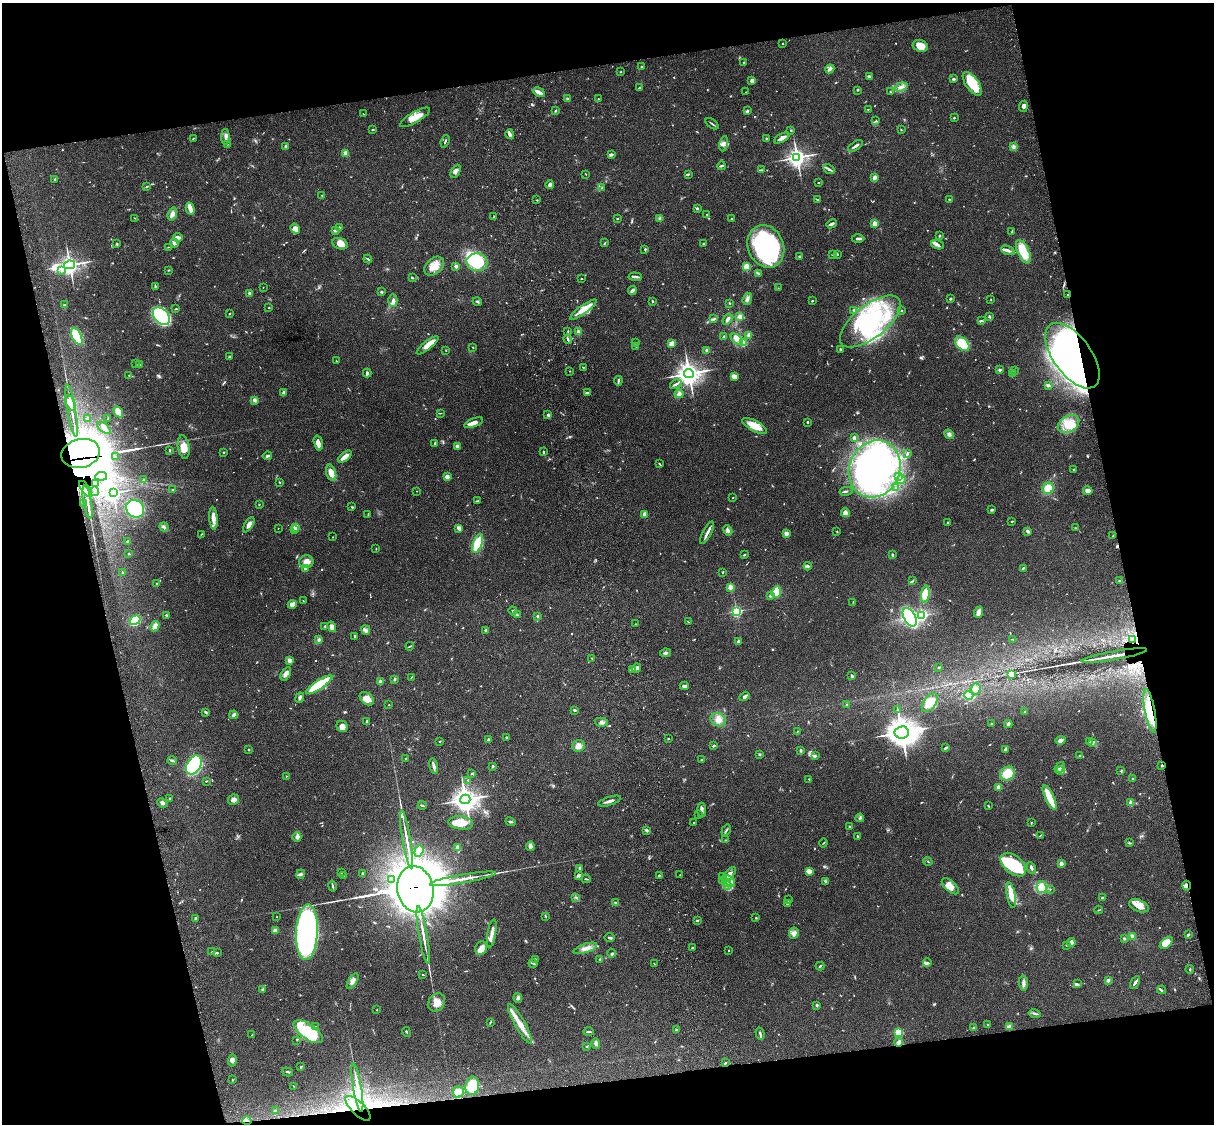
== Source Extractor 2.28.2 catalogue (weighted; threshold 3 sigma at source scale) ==
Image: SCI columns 121-4968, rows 277-4763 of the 5087 x 4926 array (HDU 1 of 3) = the unmasked area's bounding box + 8 px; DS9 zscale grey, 4 x 4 block average (1 PNG px = mean of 4 x 4 image px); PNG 1216 x 1126 px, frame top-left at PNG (2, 3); each listed source drawn as its Kron ellipse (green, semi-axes under 4 px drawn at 4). Shown black and unused: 26% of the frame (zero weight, under 3 of 4 exposures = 6% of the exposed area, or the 3 px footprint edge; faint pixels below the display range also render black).
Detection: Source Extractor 2.28.2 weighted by HDU 2 'WHT'. Background 0.099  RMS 0.0063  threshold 0.0285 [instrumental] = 3 sigma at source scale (4.5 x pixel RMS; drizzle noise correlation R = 1.50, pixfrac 1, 0.05/0.05 arcsec/px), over >= 5 px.
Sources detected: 873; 13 too faint to see at this stretch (4 x 4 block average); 14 inside a brighter object's white glare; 4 long thin detections or spike segments (spike, bleed or trail) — neither listed nor drawn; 16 coinciding with a brighter row at this scale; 67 inside a brighter listed object's ellipse — not listed separately; of the other 759, all 500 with FLUX_AUTO >= 1.94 (the completeness limit of this list) listed and drawn (259 fainter detections not listed), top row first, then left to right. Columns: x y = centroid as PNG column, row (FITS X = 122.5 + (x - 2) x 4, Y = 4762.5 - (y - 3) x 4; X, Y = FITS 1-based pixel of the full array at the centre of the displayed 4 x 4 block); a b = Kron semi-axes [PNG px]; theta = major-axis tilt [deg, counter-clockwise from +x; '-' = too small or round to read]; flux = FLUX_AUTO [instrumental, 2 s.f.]
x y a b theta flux
782 43 2 2 - 3.5
920 46 8 6 -21 55
744 63 2 2 - 2.4
641 67 2 2 - 3.1
830 69 5 3 - 10
620 72 2 2 - 2.1
869 77 3 2 - 6.3
953 79 3 3 - 7.5
752 80 4 2 - 10
972 84 14 6 -54 120
901 87 6 3 17 15
639 88 3 2 - 5.4
858 90 3 2 - 3.2
539 92 6 2 -27 27
746 92 2 2 - 2.3
890 92 2 2 - 2.1
568 99 3 2 - 4
598 99 2 2 - 2.8
1023 106 5 4 - 15
868 109 2 2 - 2.1
555 110 3 2 - 3.2
747 111 4 3 - 4.9
363 114 2 2 - 2
415 117 17 5 31 47
954 118 2 2 - 3.8
876 121 3 2 - 3.8
712 124 7 2 -37 5.3
373 130 3 2 - 4.4
791 130 2 2 - 2.2
901 130 2 2 - 1.9
510 134 5 3 - 12
225 137 8 3 -89 14
193 138 2 2 - 2.4
782 138 8 2 28 20
767 139 3 2 - 4.6
445 141 6 2 68 5.7
227 144 2 2 - 2
724 144 8 4 80 14
286 146 3 2 - 4.4
855 146 8 2 33 11
1013 147 3 2 - 6.1
346 153 2 2 - 110
611 155 3 3 - 8.3
797 157 4 3 - 1700
721 166 4 2 - 6.3
829 169 6 2 -31 7.8
762 170 3 2 - 3.6
456 171 7 3 62 14
586 174 3 2 - 2
688 174 3 2 - 3.3
874 177 3 2 - 26
55 179 2 2 - 3.6
818 183 2 2 - 2.6
550 185 4 4 - 8.7
147 186 2 2 - 3.3
602 188 3 2 - 3.5
322 195 3 2 - 2.2
818 199 3 2 - 2.8
949 199 3 2 - 2.6
537 200 2 2 - 2.4
190 208 6 3 -74 27
697 208 2 2 - 8.9
172 214 6 4 72 17
706 214 2 2 - 2.1
494 217 2 2 - 2.4
135 218 3 2 - 2.5
617 218 2 2 - 2.1
660 218 2 2 - 3.2
731 219 2 2 - 8.1
831 224 5 2 - 12
874 224 2 2 - 110
339 228 2 2 - 20
295 229 5 4 - 40
335 230 2 2 - 31
1012 231 3 2 - 3.1
940 236 3 2 - 2.9
178 237 5 2 - 14
858 239 6 2 2 9.7
174 243 4 2 - 16
605 243 3 2 - 3.3
703 243 3 2 - 3.3
117 244 2 2 - 4.4
340 244 8 5 -21 33
938 245 7 2 -16 9.5
766 246 22 18 -67 580
169 247 3 2 - 2.1
645 249 2 2 - 6.2
1008 250 7 3 -22 12
1023 252 12 5 -65 100
832 254 3 2 - 2.7
837 254 2 2 - 3.5
800 256 3 2 - 3.9
368 259 4 2 - 4.6
477 262 10 9 - 160
70 265 5 3 - 1800
434 266 11 8 41 47
456 266 2 2 - 51
747 267 2 2 - 150
169 270 3 2 - 2.5
62 271 3 2 - 5.7
759 273 4 2 - 7.8
635 277 7 2 -5 10
412 278 3 2 - 4.9
581 279 2 2 - 2
155 286 4 2 - 4.2
263 287 2 2 - 2.6
778 288 2 2 - 2.1
632 290 4 2 - 13
381 292 2 2 - 8.6
249 293 3 2 - 10
1068 295 2 2 - 9.6
747 299 6 3 71 11
950 299 3 2 - 5.1
991 299 2 2 - 2.6
393 301 6 4 88 15
652 301 2 2 - 4
812 301 2 2 - 8.8
477 302 5 2 - 4
729 303 2 2 - 3
65 304 3 2 - 2
269 308 2 2 - 2.8
176 309 4 2 - 3.5
583 309 16 4 35 48
854 310 3 2 - 3.1
901 311 2 2 - 2.6
229 314 2 2 - 3.1
161 316 10 7 -47 500
740 316 3 3 - 15
989 316 2 2 - 5.4
714 319 3 2 - 5
728 319 6 2 56 15
870 321 36 16 38 360
982 321 3 2 - 3.4
568 331 3 2 - 2.6
578 332 3 2 - 8.7
749 335 4 4 - 14
77 336 9 4 -64 230
724 336 2 2 - 3.9
568 339 4 2 - 7.9
737 339 7 4 -41 17
636 343 2 2 - 2.8
672 343 4 3 - 29
743 343 2 2 - 190
962 344 8 5 -46 140
427 345 13 3 39 48
636 346 2 2 - 3.8
473 347 2 2 - 2
840 349 3 2 - 6.8
446 350 3 2 - 2.2
707 350 3 2 - 17
1072 356 38 19 -54 1100
229 357 2 2 - 3.2
336 361 2 2 - 2.1
136 364 3 2 - 2.2
139 365 2 2 - 2.2
583 367 2 2 - 3.1
1000 370 2 2 - 7.1
1014 370 2 2 - 4.6
570 371 2 2 - 2.3
367 373 4 3 - 7.2
689 374 5 4 - 2900
1012 374 2 2 - 5.1
129 375 2 2 - 2.5
734 376 4 3 - 37
618 381 5 2 - 7.6
676 384 6 2 30 8.2
1048 385 3 2 - 3.7
284 393 4 2 - 14
588 393 3 2 - 4.7
679 394 4 4 - 13
254 400 4 3 - 9.9
70 403 8 4 -65 35
72 411 26 2 -80 28
118 412 6 4 -60 45
440 413 2 2 - 2.3
548 414 4 2 - 4.5
88 419 2 2 - 4.1
108 419 2 2 - 2.3
808 422 2 2 - 4.6
474 423 10 4 21 24
1068 424 11 8 31 70
755 426 14 5 -29 58
104 428 8 3 -38 12
949 434 5 4 - 10
854 438 3 3 - 11
318 443 7 4 -74 23
435 443 3 2 - 3.4
457 446 3 3 - 7.5
184 447 12 6 -80 43
170 450 3 2 - 4.3
543 451 2 2 - 2.9
224 452 3 2 - 2.2
81 453 19 14 12 5400
907 454 3 2 - 4.4
267 456 5 3 - 6.8
115 457 2 2 - 4.6
345 457 8 2 39 37
659 464 3 2 - 2.5
875 469 29 25 65 830
1074 469 2 2 - 3.3
331 473 8 4 -74 36
101 476 6 4 5 18
447 477 2 2 - 74
899 477 3 2 - 4.8
901 479 5 2 - 5.6
143 480 3 2 - 3.2
279 482 3 2 - 2.3
96 484 3 2 - 5.2
895 488 3 2 - 2.2
1048 488 6 5 - 55
86 489 9 3 -55 54
172 490 2 2 - 4
95 491 5 2 - 5.1
416 491 2 2 - 2.2
846 491 6 2 11 6
1088 491 5 4 - 17
113 493 3 3 - 960
733 497 2 2 - 2.4
477 501 4 2 - 3.6
88 502 16 2 -80 19
83 503 2 2 - 2.2
259 504 2 2 - 2.5
352 507 3 2 - 3.4
135 509 9 8 - 420
992 510 4 2 - 6.4
845 513 4 4 - 19
368 514 3 2 - 2
644 514 3 2 - 19
213 518 11 4 -86 27
1012 521 2 2 - 10
948 523 2 2 - 6.7
249 525 8 4 58 17
164 527 5 3 - 7.9
295 527 3 2 - 5.5
278 528 2 2 - 2.2
459 528 3 3 - 15
1076 528 4 2 - 2.8
295 530 2 2 - 2.3
728 530 5 3 - 8.9
837 531 2 2 - 2.5
1028 531 3 2 - 12
707 533 12 2 62 18
786 533 2 2 - 20
201 534 3 2 - 2.3
1113 536 2 2 - 3
333 537 2 2 - 4.5
127 541 3 2 - 3.7
478 543 10 4 69 150
376 549 2 2 - 2.2
129 554 2 2 - 2.7
744 555 3 2 - 3.6
892 555 3 2 - 5.2
306 562 7 6 - 30
808 566 4 2 - 6.2
305 568 2 2 - 45
1023 568 3 2 - 4.6
723 572 2 2 - 9.3
123 573 3 2 - 6.3
913 580 2 2 - 2.4
1119 580 3 2 - 3.3
156 583 2 2 - 2.4
730 587 2 2 - 110
776 592 6 4 72 80
925 594 8 4 81 63
770 596 4 3 - 6.9
303 601 2 2 - 1.9
853 602 2 2 - 1.9
292 604 4 4 - 32
513 611 4 2 - 5.6
736 611 2 2 - 540
979 612 5 3 - 31
166 615 2 2 - 7.1
517 615 3 2 - 4
922 615 2 2 - 510
537 616 3 2 - 3.8
910 617 10 5 -60 560
135 620 6 4 30 180
689 622 4 2 - 3
636 624 3 2 - 2.1
155 626 5 3 - 32
325 626 2 2 - 3.7
332 627 5 4 - 20
366 630 5 4 - 10
485 630 2 2 - 5
355 636 2 2 - 3.9
319 639 3 3 - 7
1013 639 4 2 - 2.7
1132 639 3 2 - 3.7
738 642 2 2 - 37
410 646 4 2 - 3.3
666 653 5 3 - 8.1
1114 656 33 2 10 60
592 658 2 2 - 2.1
290 660 4 3 - 11
636 668 4 3 - 7.5
939 668 3 2 - 2.7
633 669 3 2 - 4.1
286 674 7 4 58 15
1011 674 4 3 - 41
852 676 2 2 - 7.4
411 677 3 2 - 2
394 679 3 2 - 7.5
380 682 2 2 - 46
319 685 15 4 34 200
684 686 4 3 - 12
976 689 6 5 - 14
969 695 4 3 - 140
744 696 5 3 - 11
300 698 5 2 - 8.4
367 699 8 5 -40 28
930 702 10 6 53 63
846 704 2 2 - 3.7
389 705 2 2 - 2
574 710 4 2 - 5.1
897 710 3 2 - 3.5
1150 711 22 5 -79 120
206 712 4 2 - 4.6
1025 712 2 2 - 4.6
234 715 4 3 - 8
718 720 8 6 -32 26
367 722 4 3 - 5.1
601 722 7 4 -10 12
992 724 2 2 - 4.6
1008 724 4 3 - 6.4
342 726 6 5 - 24
797 731 3 2 - 2.2
902 732 7 6 - 5500
506 737 2 2 - 8.6
668 739 2 2 - 2.6
489 740 2 2 - 31
1060 740 5 4 - 12
439 741 2 2 - 2
1089 741 2 2 - 2.5
1093 743 3 2 - 3.7
578 746 6 6 - 26
713 746 4 2 - 4.4
945 748 4 2 - 5.9
1005 749 3 2 - 6.9
249 750 3 2 - 2.6
801 750 3 2 - 7.7
759 754 3 2 - 4
815 756 4 3 - 7.2
1080 756 3 2 - 5.2
406 759 2 2 - 3.6
172 760 5 2 - 5.6
701 760 2 2 - 2.7
194 765 10 6 60 820
434 766 7 3 -78 12
493 766 3 2 - 4.1
1162 766 2 2 - 4.8
1060 768 6 2 53 8.8
1060 770 3 2 - 4.7
1121 771 2 2 - 2.5
471 774 2 2 - 2
1007 774 7 6 - 68
286 776 2 2 - 2
809 779 2 2 - 3.1
1133 779 2 2 - 2.7
468 780 2 2 - 2.9
206 781 2 2 - 2.9
999 787 2 2 - 100
1049 797 13 3 -65 150
169 799 2 2 - 2.2
465 799 5 4 - 3200
234 800 5 5 - 17
609 801 12 2 17 15
162 803 5 3 - 11
1131 803 2 2 - 100
422 805 4 2 - 5.2
988 806 2 2 - 2
702 810 7 3 -87 11
698 815 2 2 - 1.9
860 818 4 3 - 5.4
510 822 5 2 - 5.3
1032 822 2 2 - 2.1
461 823 12 6 -5 62
694 823 2 2 - 7.3
849 827 2 2 - 14
646 830 4 3 - 6.7
726 830 6 2 56 5.4
1041 835 4 2 - 2.3
857 836 2 2 - 3.6
297 837 4 4 - 11
407 840 29 2 -80 40
726 840 2 2 - 2
823 843 4 2 - 2.6
1129 843 3 2 - 3.1
530 846 4 3 - 19
458 847 2 2 - 80
419 851 6 3 70 37
928 861 5 2 - 2.5
1061 864 2 2 - 56
1013 865 15 9 -40 250
579 868 3 2 - 8.7
1031 868 6 2 -65 7.8
809 871 4 3 - 24
341 873 2 2 - 3.1
362 873 3 2 - 2.8
301 874 5 3 - 7.4
729 874 9 4 49 28
659 875 3 2 - 3.6
680 875 2 2 - 3.4
344 876 3 2 - 5.9
578 876 3 3 - 5.2
723 877 4 3 - 13
392 879 2 2 - 2.2
463 879 33 2 10 53
586 879 5 2 - 3.7
723 880 3 2 - 4.2
730 881 6 4 -56 18
825 882 3 2 - 3.7
727 883 2 2 - 3
728 885 3 2 - 5.3
332 886 6 2 -78 4.9
950 886 10 5 -42 31
1186 886 5 2 - 9.1
1042 887 6 5 - 46
415 889 23 18 -79 24000
1050 889 2 2 - 2.8
1011 895 13 4 -80 50
575 897 2 2 - 2.7
1102 898 2 2 - 5.4
788 900 2 2 - 3.7
616 903 4 2 - 7.2
787 903 2 2 - 4.3
1139 906 10 6 -23 35
1098 910 4 2 - 3
546 916 3 2 - 2.6
277 917 2 2 - 3.4
195 918 3 2 - 5
756 918 2 2 - 3.2
697 921 2 2 - 3.4
275 930 2 2 - 78
307 932 28 11 87 1300
492 933 14 3 80 29
794 933 5 5 - 18
423 935 29 2 -80 39
1188 935 3 2 - 5.1
1133 936 3 3 - 12
609 938 5 2 - 5.3
1124 938 3 3 - 4.3
1071 942 5 3 - 19
1166 943 8 4 41 58
1066 945 2 2 - 2.4
481 948 7 6 - 27
585 948 12 4 18 24
692 948 2 2 - 12
728 951 2 2 - 5.2
211 952 2 2 - 2.5
217 953 2 2 - 3.9
612 953 4 2 - 3.8
535 959 2 2 - 13
600 959 2 2 - 2.9
533 963 4 2 - 4.3
654 963 4 2 - 2.1
927 963 4 2 - 7.4
820 966 4 2 - 3.9
1190 969 4 2 - 3
423 975 2 2 - 2.1
1108 980 4 3 - 6.6
353 981 9 4 59 20
1135 982 7 2 57 12
1023 983 7 3 -88 14
1077 984 4 2 - 4.2
262 990 3 3 - 8.5
1161 990 4 2 - 4.9
518 998 5 3 - 8.9
436 1002 10 8 50 37
817 1005 3 2 - 6.4
377 1010 2 2 - 4.8
1035 1014 6 3 -13 7.6
490 1022 4 2 - 3.3
520 1024 22 5 -61 50
987 1024 2 2 - 2.4
316 1027 2 2 - 2.3
973 1027 3 2 - 3.4
1009 1027 3 3 - 30
676 1030 2 2 - 4.9
308 1032 17 7 -35 280
406 1032 5 2 - 3.7
589 1032 5 2 - 5.7
898 1033 2 2 - 280
760 1034 6 2 -75 7.2
252 1035 2 2 - 5.9
297 1040 2 2 - 2.2
899 1042 4 3 - 8.2
596 1044 5 4 - 10
586 1046 2 2 - 2.3
232 1060 6 4 86 15
725 1063 3 2 - 3.8
300 1067 2 2 - 2.6
287 1072 6 2 -16 5
232 1080 2 2 - 2.3
294 1086 3 2 - 2.2
472 1086 9 7 81 150
357 1087 25 2 -80 34
458 1092 6 5 - 48
358 1108 16 6 -45 71
275 1110 4 2 - 3.7
247 1121 4 2 - 4.2
Overlapping masked pixels (flux is a lower limit): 12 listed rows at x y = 1068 295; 1072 356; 81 453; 86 489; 1132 639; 1114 656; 1150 711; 1162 766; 1186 886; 415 889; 358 1108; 247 1121
Diffuse or blended objects may show on this block-average render without a row.